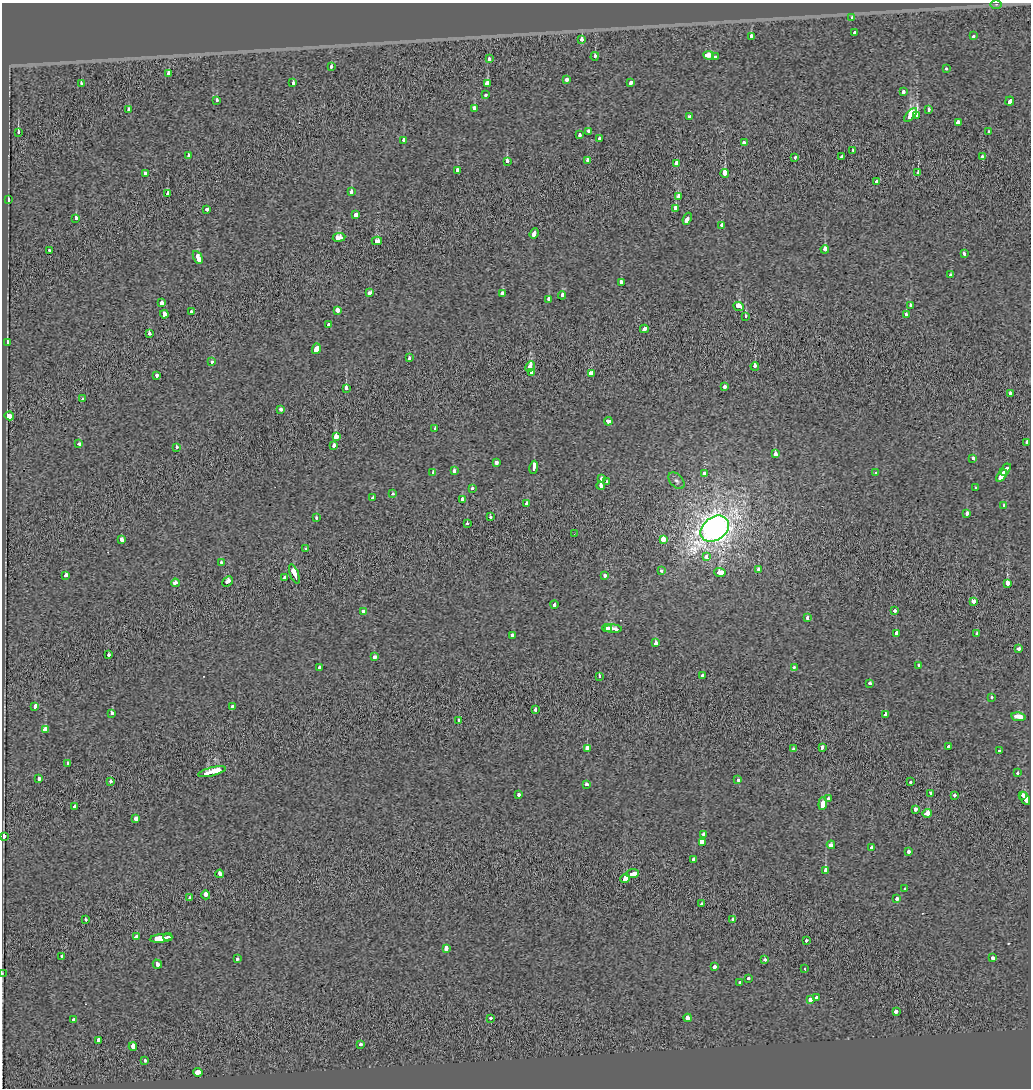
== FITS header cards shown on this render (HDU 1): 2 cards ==
NAXIS1  =                 1029
NAXIS2  =                 1086

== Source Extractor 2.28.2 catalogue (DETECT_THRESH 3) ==
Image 1029 x 1086 px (HDU 1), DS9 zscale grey, 1 PNG px = 1 image px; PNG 1033 x 1090 px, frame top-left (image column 1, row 1086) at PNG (2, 3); each listed source drawn as its Kron ellipse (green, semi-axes under 4 px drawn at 4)
Background -0.00153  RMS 0.035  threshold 0.104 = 3 sigma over >= 5 px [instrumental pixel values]
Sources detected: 244; all 244 listed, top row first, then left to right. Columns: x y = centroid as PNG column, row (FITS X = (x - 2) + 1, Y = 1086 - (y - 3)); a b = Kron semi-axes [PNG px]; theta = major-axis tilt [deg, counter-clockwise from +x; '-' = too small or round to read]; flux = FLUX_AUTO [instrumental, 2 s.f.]
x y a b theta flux
996 4 5 4 - 2.9
852 18 3 3 - 12
855 32 3 3 - 32
751 36 3 3 - 14
974 36 3 3 - 38
582 40 3 3 - 57
709 55 5 3 - 110
595 56 4 3 - 23
715 56 3 3 - 4.5
489 59 3 3 - 18
331 66 3 3 - 15
946 68 3 3 - 12
168 73 3 3 - 30
567 80 3 3 - 38
631 82 4 3 - 25
293 83 4 3 - 58
81 84 3 3 - 32
487 84 4 3 - 160
903 91 3 3 - 32
486 95 3 3 - 27
217 100 3 3 - 18
1010 101 4 3 - 53
474 108 3 3 - 43
129 109 3 3 - 16
928 110 4 3 - 11
911 115 8 4 48 310
917 115 3 3 - 300
690 117 4 3 - 35
958 122 4 3 - 77
588 131 3 3 - 20
18 132 4 3 - 57
988 132 3 3 - 23
579 135 3 3 - 15
599 138 3 3 - 16
404 140 4 3 - 28
744 143 3 3 - 66
853 150 3 3 - 5.8
188 155 3 3 - 11
982 156 3 3 - 33
795 157 3 3 - 6
842 157 4 3 - 66
587 160 3 3 - 17
507 161 3 3 - 48
676 163 4 3 - 55
457 170 4 3 - 29
145 173 3 3 - 22
725 173 4 3 - 230
918 173 3 3 - 21
876 181 3 3 - 21
351 192 3 3 - 22
168 194 3 3 - 35
678 196 4 3 - 43
8 200 4 3 - 9.6
676 208 4 3 - 110
207 209 3 3 - 43
355 215 4 3 - 45
76 218 4 3 - 14
687 219 6 3 69 87
722 226 4 3 - 37
534 234 5 3 - 69
339 237 6 4 9 56
377 241 5 4 - 51
825 249 4 3 - 67
49 250 3 3 - 11
964 253 4 3 - 17
198 257 7 3 -61 110
950 275 3 3 - 19
621 282 3 3 - 20
370 293 4 3 - 31
503 293 4 3 - 59
562 295 4 3 - 28
549 299 4 3 - 67
161 303 3 3 - 74
910 305 3 3 - 33
739 306 5 4 - 66
337 310 4 3 - 71
191 311 3 3 - 26
164 314 4 3 - 57
906 315 3 3 - 23
745 316 3 3 - 30
328 324 3 3 - 41
644 329 4 3 - 46
149 334 4 3 - 28
7 342 4 3 - 30
316 349 5 3 - 150
409 358 3 3 - 22
212 362 3 3 - 8.5
530 366 6 3 63 82
755 366 4 3 - 39
532 372 4 3 - 73
591 374 4 3 - 110
157 375 4 3 - 24
725 386 3 3 - 26
346 388 3 3 - 40
1010 393 3 3 - 21
83 399 3 3 - 11
281 409 3 3 - 22
9 416 4 3 - 80
608 421 4 3 - 39
435 428 3 3 - 9.8
336 437 4 3 - 100
1027 442 4 3 - 18
79 444 4 3 - 33
334 445 4 3 - 41
176 447 3 3 - 10
775 454 4 3 - 66
973 458 3 3 - 17
496 463 4 3 - 29
534 467 7 3 79 110
1006 469 7 3 56 130
454 471 3 3 - 30
433 473 4 3 - 18
704 473 3 3 - 50
875 473 3 3 - 24
1002 476 7 3 55 130
601 478 4 3 - 56
676 481 10 6 -47 7.8
607 482 3 3 - 15
601 486 4 3 - 28
472 488 3 3 - 20
976 488 3 3 - 14
392 494 3 3 - 11
373 498 3 3 - 16
462 499 3 3 - 33
527 503 3 3 - 25
1004 505 3 3 - 23
967 513 4 3 - 33
490 517 3 3 - 18
316 518 3 3 - 13
467 523 3 3 - 25
715 529 15 11 37 2200
574 534 2 2 - 1.7
121 539 4 3 - 43
663 539 4 3 - 120
306 549 3 3 - 22
707 557 4 3 - 24
221 562 3 3 - 10
759 569 3 3 - 22
661 571 3 3 - 11
720 572 6 4 -3 94
294 574 10 3 -69 150
66 575 4 3 - 19
605 575 3 3 - 23
284 577 3 3 - 24
227 581 6 3 42 46
175 583 4 3 - 44
1007 583 3 3 - 210
973 601 4 3 - 48
554 604 4 3 - 32
363 611 3 3 - 22
895 611 3 3 - 25
808 617 3 3 - 27
607 628 5 3 - 86
613 629 8 3 -1 210
896 633 4 3 - 21
977 633 3 3 - 26
512 636 3 3 - 33
655 643 3 3 - 97
1018 649 3 3 - 17
109 655 3 3 - 19
375 657 4 3 - 34
919 666 4 3 - 29
319 667 3 3 - 40
794 667 3 3 - 26
599 676 4 3 - 16
702 676 3 3 - 42
870 683 3 3 - 22
992 697 3 3 - 21
35 706 4 3 - 24
233 707 4 3 - 64
535 710 3 3 - 18
112 713 3 3 - 16
885 714 4 3 - 46
1019 717 7 3 -10 120
459 720 3 3 - 28
45 730 3 3 - 210
949 746 4 3 - 30
822 747 4 3 - 28
587 748 4 3 - 110
793 749 4 3 - 13
999 751 3 3 - 27
67 763 4 3 - 30
212 772 14 3 14 360
1017 773 3 3 - 18
39 778 3 3 - 32
738 780 3 3 - 9.6
110 781 3 3 - 23
911 782 3 3 - 17
587 784 3 3 - 15
931 793 3 3 - 14
518 795 3 3 - 25
954 795 3 3 - 14
1023 795 3 3 - 73
828 798 3 3 - 98
1025 799 7 4 -65 220
823 804 6 3 86 190
75 806 3 3 - 41
915 809 3 3 - 27
927 813 5 3 - 80
135 819 4 3 - 38
703 834 3 3 - 17
4 836 4 3 - 23
702 843 4 3 - 410
831 845 4 3 - 23
872 848 3 3 - 62
909 852 3 3 - 39
693 859 4 3 - 75
825 871 3 3 - 610
632 873 6 3 5 120
219 874 4 3 - 32
625 878 5 3 - 250
905 888 4 3 - 12
206 895 4 3 - 56
189 898 3 3 - 19
897 898 4 3 - 25
701 904 3 3 - 17
733 919 3 3 - 21
85 920 3 3 - 15
136 937 4 3 - 75
168 937 4 2 - 62
161 938 11 3 6 240
806 940 3 3 - 15
446 948 4 3 - 100
62 956 3 3 - 92
993 957 3 3 - 78
237 959 3 3 - 19
765 960 3 3 - 13
157 964 5 3 - 85
715 967 3 3 - 67
805 969 3 2 - 2.8
2 974 4 2 - 1.4
749 978 3 3 - 15
740 983 3 3 - 12
816 997 3 3 - 14
811 999 4 3 - 30
896 1011 3 3 - 46
491 1018 3 3 - 14
688 1018 4 3 - 44
73 1020 3 3 - 21
99 1040 3 3 - 130
361 1044 3 3 - 17
133 1047 4 3 - 120
145 1060 3 3 - 21
198 1072 4 3 - 95
At the frame edge (FLAGS 8, measured only in part): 2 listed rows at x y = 4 836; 2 974